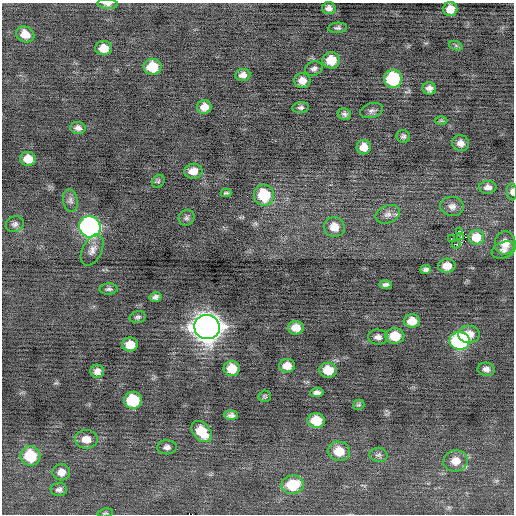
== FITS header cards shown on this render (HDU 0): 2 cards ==
NAXIS1  =                  512 / Axis length
NAXIS2  =                  512 / Axis length

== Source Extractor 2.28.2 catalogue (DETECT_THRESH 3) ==
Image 512 x 512 px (HDU 0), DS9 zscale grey, 1 PNG px = 1 image px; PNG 516 x 516 px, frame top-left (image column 1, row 512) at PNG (2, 3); each listed source drawn as its Kron ellipse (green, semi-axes under 4 px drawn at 4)
Background -0.181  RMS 0.76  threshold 2.28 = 3 sigma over >= 5 px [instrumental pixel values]
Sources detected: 82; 1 with non-positive FLUX_AUTO (blend fragments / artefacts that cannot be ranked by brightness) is neither listed nor drawn; the other 81 listed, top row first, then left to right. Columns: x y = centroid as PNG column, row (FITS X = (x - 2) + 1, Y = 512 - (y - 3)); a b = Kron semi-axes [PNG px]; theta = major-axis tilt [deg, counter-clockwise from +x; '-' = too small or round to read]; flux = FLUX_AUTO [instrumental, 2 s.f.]
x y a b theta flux
107 4 10 5 -3 190
329 8 7 6 - 210
450 9 7 7 - 570
337 28 9 5 5 140
25 34 9 7 -26 550
456 46 7 4 -19 95
104 48 8 7 - 600
331 60 8 8 - 1100
153 67 9 8 - 1300
314 69 9 7 25 170
243 75 7 6 - 270
393 79 9 9 - 4000
302 81 8 7 - 440
429 88 6 6 - 250
204 107 7 7 - 440
301 108 8 5 6 130
372 111 12 7 16 190
344 114 7 5 -28 140
441 120 6 4 0 68
78 128 8 6 -5 190
403 136 7 6 - 130
460 143 8 8 - 310
364 147 7 7 - 490
28 159 8 7 - 600
193 171 9 7 7 500
158 181 7 5 46 89
488 187 9 6 3 270
512 192 8 5 -87 210
226 193 5 3 - 75
264 195 10 10 - 2200
70 200 11 7 -80 200
452 206 12 9 -6 320
388 214 12 9 21 320
187 218 8 7 - 140
15 224 9 7 21 180
90 227 11 10 - 15000
334 227 10 10 - 670
460 231 3 2 - 650
461 236 3 3 - 57
476 237 7 7 - 660
451 239 3 2 - 470
505 243 11 10 - 700
456 244 4 3 - 110
92 250 17 9 63 370
504 250 12 8 22 270
447 266 8 7 - 550
426 269 5 4 - 140
385 285 6 4 -2 160
109 289 9 5 2 130
155 297 6 4 12 150
138 317 8 5 15 120
412 321 8 6 2 650
207 327 13 12 - 67000
296 328 8 7 - 580
469 334 11 8 0 660
395 336 9 7 1 1100
378 337 10 7 -4 240
460 341 10 9 - 7600
130 344 8 7 - 630
287 366 8 6 4 500
232 368 8 7 - 810
486 369 8 6 -7 210
328 370 8 7 - 920
97 371 6 6 - 270
317 392 7 4 8 190
265 396 6 5 - 84
133 400 9 8 - 2500
359 405 6 5 - 79
231 415 7 4 -3 170
316 420 9 7 -7 1100
202 431 12 8 -48 1200
86 439 11 9 -2 580
167 447 10 7 1 210
339 451 11 9 -9 950
378 455 9 7 -10 160
30 456 10 9 - 2100
456 461 12 10 7 610
61 472 9 8 - 410
293 485 11 9 8 1800
59 490 8 6 3 170
105 513 7 3 11 62
At the frame edge (FLAGS 8, measured only in part): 3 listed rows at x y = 107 4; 512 192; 105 513
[1 non-positive-flux detection neither listed nor drawn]